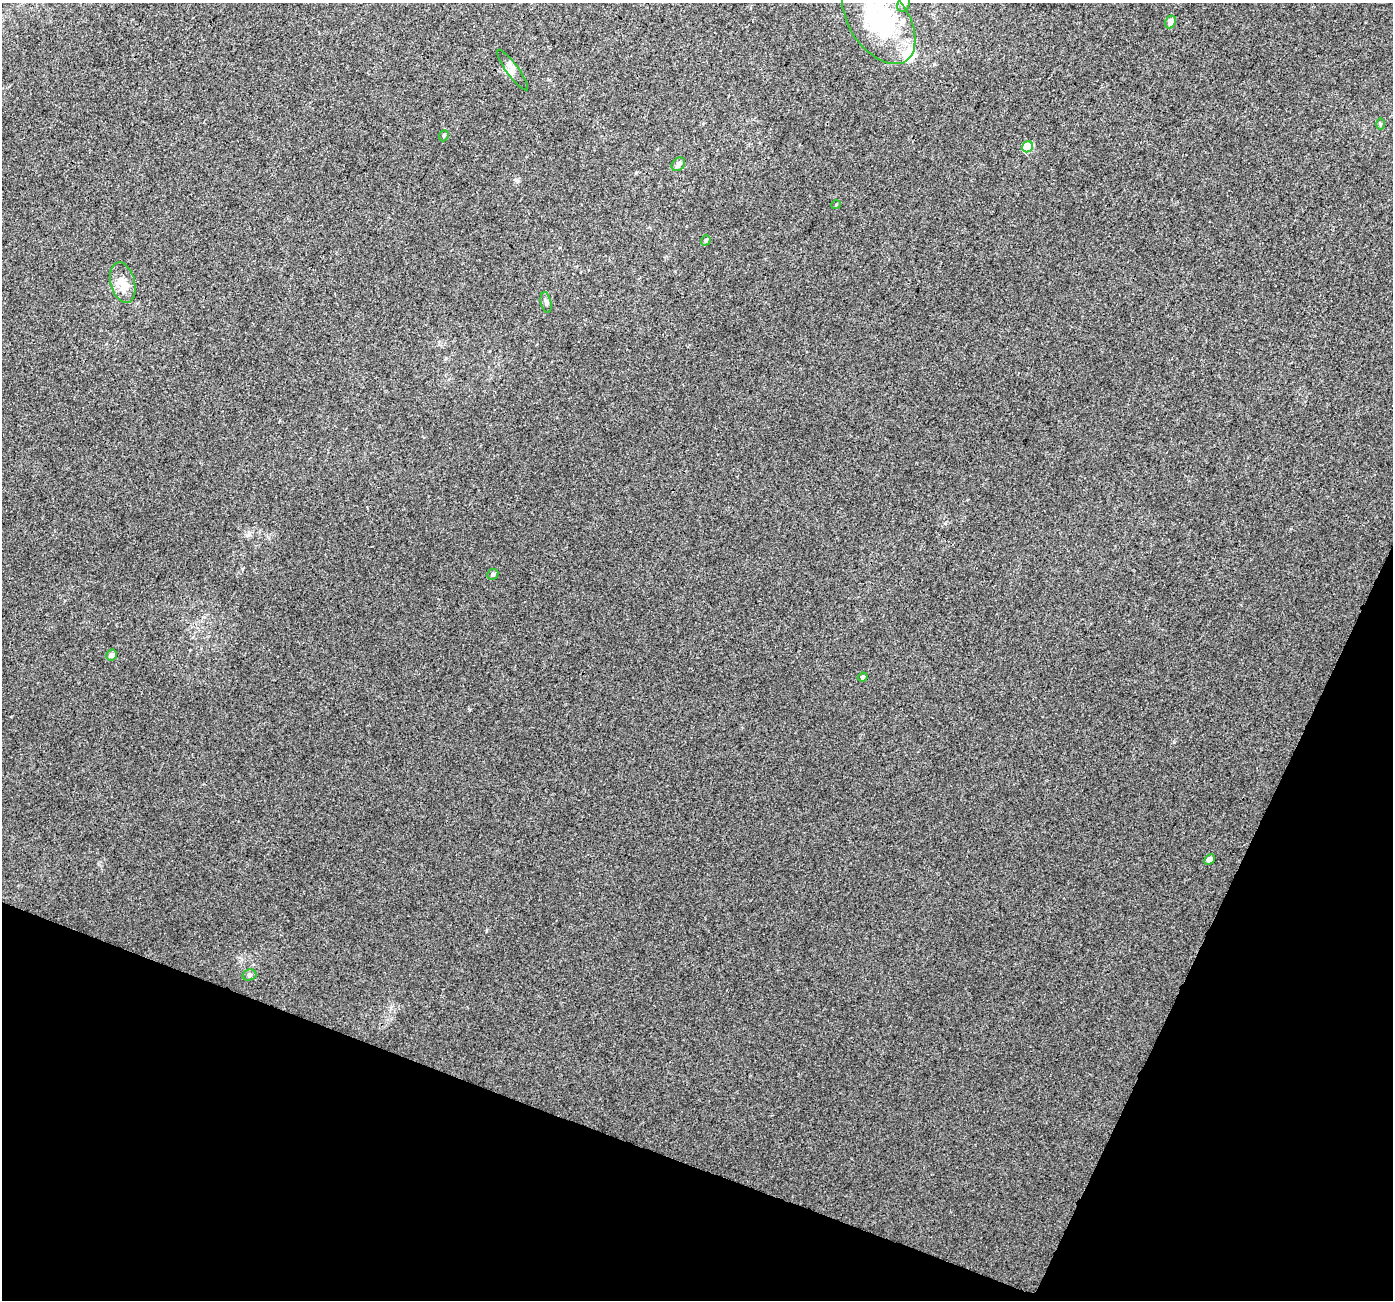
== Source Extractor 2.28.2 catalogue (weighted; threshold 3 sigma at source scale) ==
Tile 15 of 4 x 4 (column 3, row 4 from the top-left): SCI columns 2817-4207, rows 327-1624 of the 5625 x 5778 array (HDU 1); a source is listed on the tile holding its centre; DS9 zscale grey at full resolution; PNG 1395 x 1302 px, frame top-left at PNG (2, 3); each listed source drawn as its Kron ellipse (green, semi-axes under 4 px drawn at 4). Shown black and unused: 19% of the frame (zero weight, under 3 of 4 exposures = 5% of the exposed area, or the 3 px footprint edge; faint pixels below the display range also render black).
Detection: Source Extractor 2.28.2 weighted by HDU 2 'WHT'; one run over the whole footprint, this tile lists its part. Background 0.00162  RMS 0.0036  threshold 0.0163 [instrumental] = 3 sigma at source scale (4.5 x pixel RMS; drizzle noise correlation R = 1.50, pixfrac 1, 0.0396/0.0396 arcsec/px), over >= 5 px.
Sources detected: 19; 2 inside a brighter listed object's ellipse — not listed separately; the other 17 listed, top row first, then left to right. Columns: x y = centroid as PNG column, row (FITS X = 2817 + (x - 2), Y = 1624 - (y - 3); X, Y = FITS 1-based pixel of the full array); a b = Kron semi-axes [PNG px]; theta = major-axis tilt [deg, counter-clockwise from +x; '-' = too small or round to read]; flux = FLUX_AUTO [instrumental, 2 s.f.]
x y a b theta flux
903 4 8 6 60 1.1
879 21 48 29 -56 43
1170 22 6 5 - 1.9
513 70 25 6 -54 2.2
1380 124 5 3 - 0.44
444 136 6 4 68 0.49
1028 147 6 5 - 13
678 164 7 6 - 1.6
836 205 5 3 - 0.26
706 240 5 4 - 0.67
123 283 21 12 -75 5.2
546 302 10 5 -77 0.9
493 574 6 5 - 0.62
112 655 6 5 - 1.3
863 677 5 4 - 0.48
1209 859 6 4 44 1.7
249 975 7 5 15 0.79
Isophote crosses this tile's border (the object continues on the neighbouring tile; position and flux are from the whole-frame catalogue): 2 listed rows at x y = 903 4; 879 21
Unlisted compact peaks at least as high as the median listed source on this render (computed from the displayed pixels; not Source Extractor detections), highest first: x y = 1174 742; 517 181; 934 64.